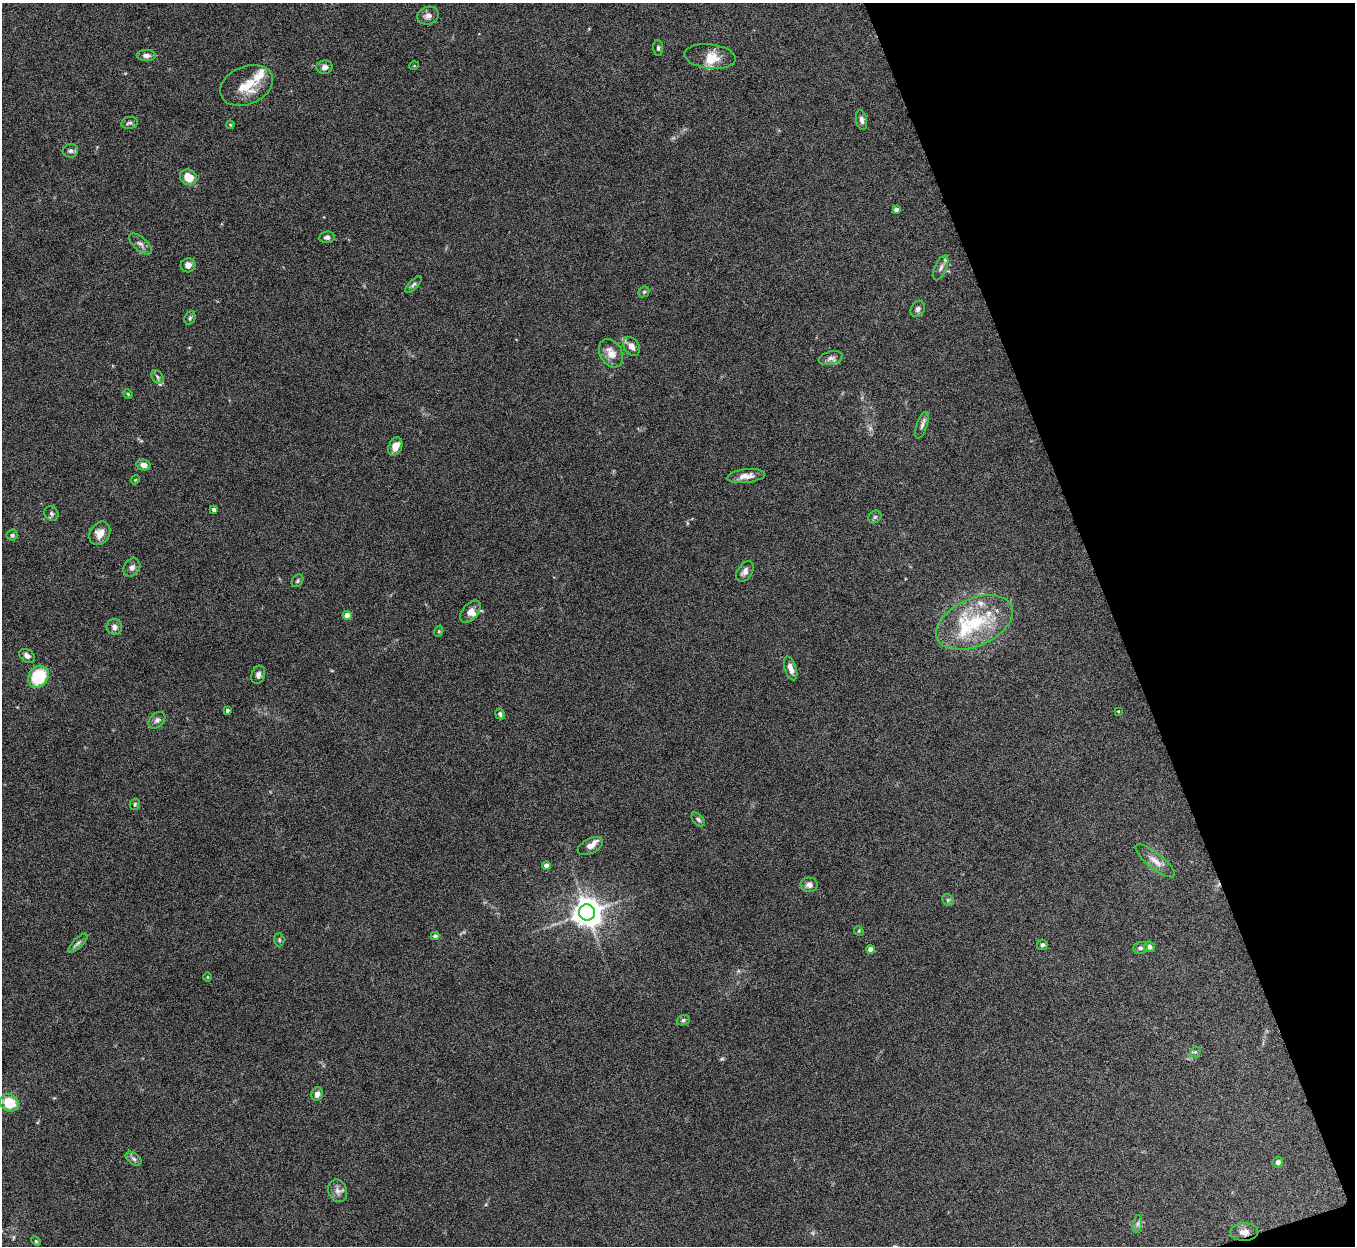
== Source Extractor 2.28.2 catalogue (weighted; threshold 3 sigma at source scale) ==
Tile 12 of 4 x 4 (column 4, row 3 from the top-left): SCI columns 4064-5416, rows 1395-2638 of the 5421 x 5406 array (HDU 1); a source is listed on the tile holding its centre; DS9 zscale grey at full resolution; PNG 1357 x 1248 px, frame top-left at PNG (2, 3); each listed source drawn as its Kron ellipse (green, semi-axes under 4 px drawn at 4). Shown black and unused: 18% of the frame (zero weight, under 8 of 15 exposures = <1% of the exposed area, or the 3 px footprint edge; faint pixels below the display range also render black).
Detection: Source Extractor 2.28.2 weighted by HDU 2 'WHT'; one run over the whole footprint, this tile lists its part. Background 0.166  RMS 0.0048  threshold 0.0198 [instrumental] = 3 sigma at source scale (4.09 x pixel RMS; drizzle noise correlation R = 1.36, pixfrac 0.8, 0.05/0.05 arcsec/px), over >= 5 px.
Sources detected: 92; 2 too faint to see at this stretch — neither listed nor drawn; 11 inside a brighter listed object's ellipse — not listed separately; the other 79 listed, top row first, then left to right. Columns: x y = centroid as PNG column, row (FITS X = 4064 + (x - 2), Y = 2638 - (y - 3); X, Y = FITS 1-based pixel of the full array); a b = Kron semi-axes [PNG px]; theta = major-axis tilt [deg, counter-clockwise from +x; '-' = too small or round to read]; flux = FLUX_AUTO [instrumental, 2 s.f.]
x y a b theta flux
428 16 11 8 21 2.3
658 48 7 5 -84 0.97
146 55 9 5 2 2.2
710 56 26 12 -7 6.6
414 66 5 3 - 0.34
324 67 8 6 13 1.8
246 85 27 19 23 11
862 120 10 5 -79 1.6
129 123 8 6 10 1.1
230 125 4 3 - 0.41
70 151 8 6 6 1.3
188 177 9 7 -30 7.1
896 209 4 4 - 1.7
327 237 8 6 8 1.4
140 244 14 6 -42 1.9
188 265 7 7 - 2.4
941 268 13 5 67 1.8
414 284 10 4 45 1
644 292 6 5 - 0.78
918 309 8 6 58 1.4
190 318 7 5 69 0.82
631 346 10 7 -54 2.6
611 353 15 11 -60 4.5
831 358 12 6 12 1.7
158 377 7 5 -60 1.1
128 394 5 4 - 0.52
922 425 14 5 72 1.6
395 447 9 6 67 4.6
144 465 7 5 -13 2.5
746 476 19 7 7 3.7
135 480 4 3 - 0.36
214 509 3 3 - 1.5
51 513 7 6 - 1.2
875 517 7 5 44 0.82
100 533 12 9 57 4.5
12 535 5 5 - 0.79
132 567 10 7 55 1.8
745 572 11 7 55 2.2
297 581 7 5 54 0.79
470 612 13 7 51 3.2
347 615 4 4 - 3.9
975 622 41 24 25 29
114 627 8 7 - 2
439 631 6 3 73 0.51
27 656 8 6 -35 2
791 668 12 5 -71 2.6
258 675 9 6 72 1.5
38 677 11 9 54 23
227 710 3 3 - 1.1
1118 711 3 2 - 0.34
500 714 5 4 - 1.1
157 720 10 6 44 1.6
135 804 5 5 - 0.68
698 819 8 5 -45 1
590 846 13 7 26 2.4
1155 861 24 8 -38 4.5
546 866 4 4 - 2.5
809 885 8 7 - 2
948 900 6 5 - 0.79
587 912 8 8 - 650
859 931 5 4 - 0.5
435 936 4 4 - 1.3
279 940 6 5 - 0.74
78 943 12 5 45 1.4
1042 945 5 5 - 0.95
1149 947 5 5 - 1.4
1140 948 7 5 15 1.2
870 949 4 4 - 2.6
207 977 4 3 - 0.33
683 1020 7 5 21 0.79
1195 1052 6 4 43 0.72
317 1094 7 5 76 2.5
9 1103 10 8 -36 12
134 1159 9 5 -38 1.3
1278 1162 5 5 - 1.5
338 1191 11 9 -67 2.5
1138 1224 9 4 81 1.1
1244 1232 14 9 1 3.4
36 1241 6 3 -45 0.48
Overlapping masked pixels (flux is a lower limit): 1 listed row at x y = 1244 1232